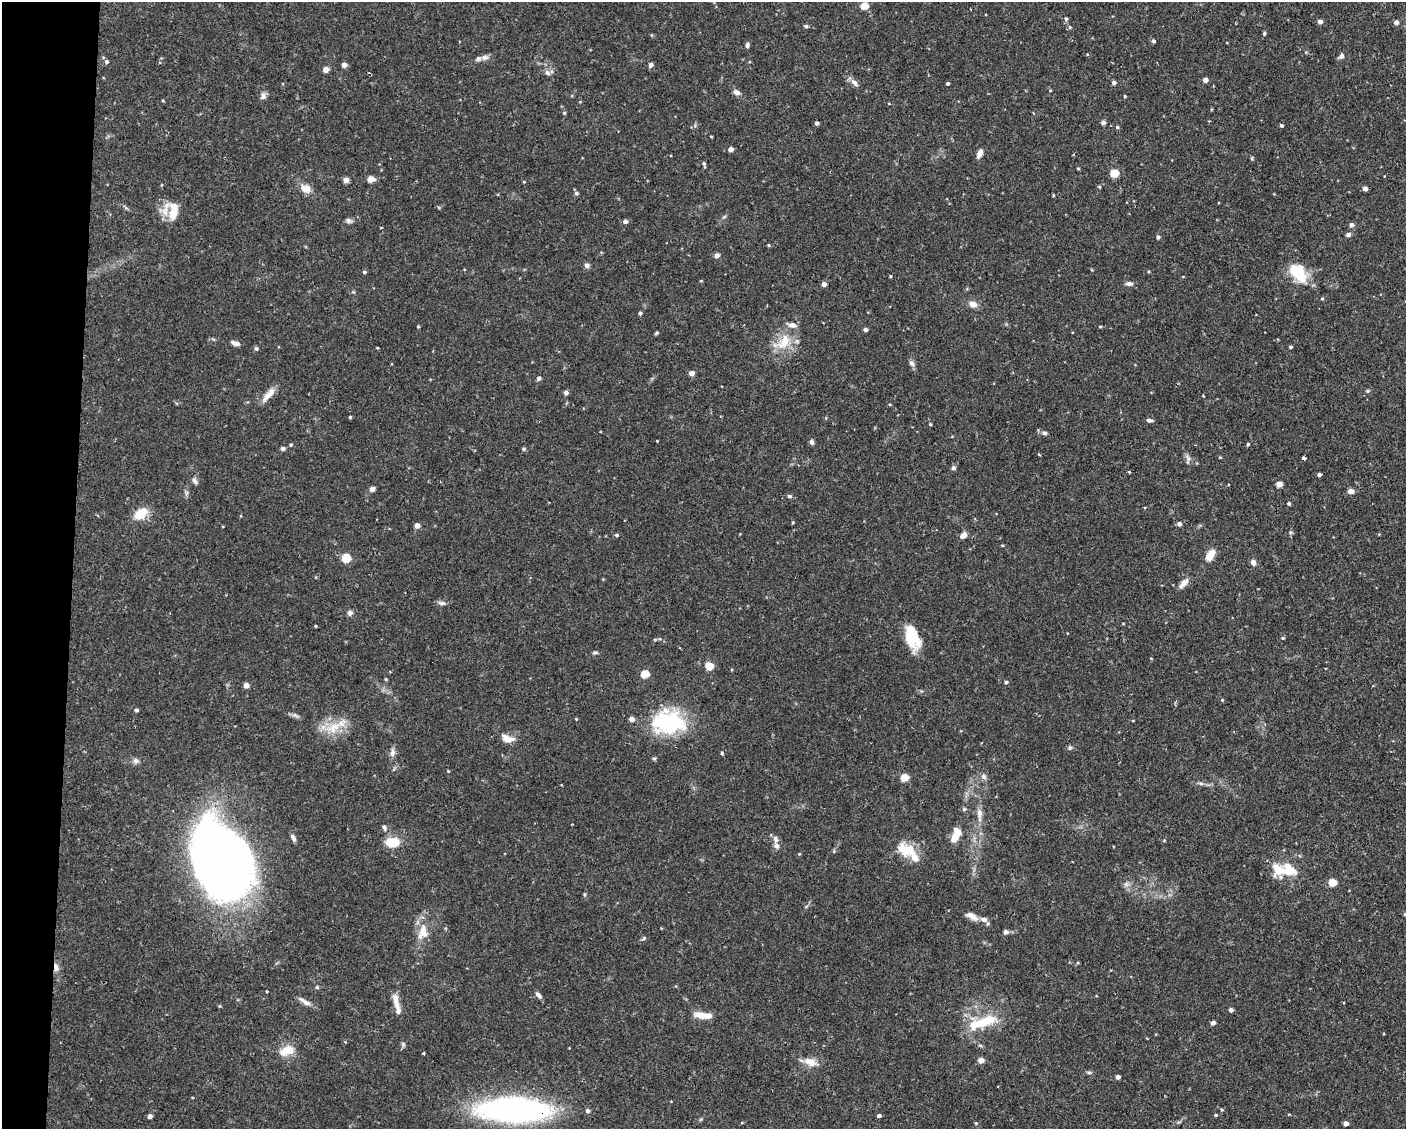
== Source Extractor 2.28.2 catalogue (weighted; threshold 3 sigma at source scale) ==
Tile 7 of 3 x 4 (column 1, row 3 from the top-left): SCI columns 104-1507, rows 1127-2253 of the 4527 x 4506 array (HDU 1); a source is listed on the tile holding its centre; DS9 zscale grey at full resolution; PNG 1408 x 1131 px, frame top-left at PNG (2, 2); no overlay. Shown black and unused: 5% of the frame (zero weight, under 2 of 3 exposures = <1% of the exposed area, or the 3 px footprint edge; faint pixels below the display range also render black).
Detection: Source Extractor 2.28.2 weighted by HDU 2 'WHT'; one run over the whole footprint, this tile lists its part. Background 0.0461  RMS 0.0033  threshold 0.0147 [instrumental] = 3 sigma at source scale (4.5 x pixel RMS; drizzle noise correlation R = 1.50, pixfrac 1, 0.05/0.05 arcsec/px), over >= 5 px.
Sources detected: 193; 3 inside a brighter object's white glare — not listed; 11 inside a brighter listed object's ellipse — not listed separately; the other 179 listed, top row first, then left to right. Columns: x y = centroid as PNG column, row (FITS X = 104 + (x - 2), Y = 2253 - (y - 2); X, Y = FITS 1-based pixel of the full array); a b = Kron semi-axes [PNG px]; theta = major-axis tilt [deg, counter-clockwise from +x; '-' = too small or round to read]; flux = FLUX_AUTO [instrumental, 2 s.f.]
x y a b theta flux
864 6 5 4 - 7.4
1066 19 6 5 - 0.66
1320 21 4 4 - 1.8
1396 22 4 4 - 1.6
806 26 5 4 - 0.65
1070 27 5 4 - 0.47
1264 33 6 4 71 0.38
1154 41 5 4 - 0.67
747 45 7 5 82 0.67
1341 56 5 4 - 1.6
484 58 9 7 2 1.3
107 62 5 5 - 0.73
344 65 4 4 - 2.2
651 65 4 4 - 1.7
326 69 4 4 - 3.4
547 72 8 6 -44 1.1
1205 80 4 4 - 2.1
854 82 13 6 -47 1.5
1114 82 4 4 - 1.2
947 83 3 3 - 0.5
737 92 9 6 -27 1.3
263 96 10 7 87 1.2
1125 96 3 3 - 0.34
889 104 4 3 - 0.23
564 113 5 4 - 0.46
817 123 4 4 - 0.83
1103 123 6 5 - 0.67
1281 125 3 3 - 0.68
1117 127 4 4 - 0.43
711 136 4 2 - 0.26
730 149 4 4 - 2.2
980 153 8 5 67 2.3
704 164 6 3 -71 0.62
1078 169 4 3 - 0.32
1114 173 5 5 - 13
370 179 5 4 - 4.9
346 180 4 4 - 2.3
524 182 4 3 - 0.27
305 188 14 10 -22 2.8
1365 189 4 4 - 1.7
576 193 5 5 - 0.74
1053 195 3 3 - 0.33
173 213 17 11 71 5.6
348 221 9 6 -17 0.89
625 221 5 4 - 1.2
1351 225 5 4 - 1.6
1348 234 5 4 - 0.95
1158 237 4 4 - 0.79
769 245 4 4 - 0.35
717 255 4 4 - 2.2
587 265 7 6 - 0.87
364 272 5 4 - 0.49
1298 273 28 16 -52 10
890 276 4 3 - 0.33
701 281 4 3 - 0.25
824 284 4 4 - 1.8
1129 284 9 5 -4 1.1
1322 298 5 3 - 0.29
973 304 10 8 -16 2.1
640 313 4 4 - 0.64
418 326 4 3 - 0.36
1100 327 4 3 - 0.35
865 329 4 3 - 1
656 333 5 4 - 0.42
784 342 26 14 55 8.4
235 343 10 5 -15 1.5
1290 347 4 4 - 0.52
256 348 6 4 -61 0.53
912 363 10 6 -45 0.92
691 373 4 4 - 2.1
539 378 4 4 - 1.3
1368 391 6 4 21 0.43
566 393 4 4 - 1.3
268 395 23 7 48 3.1
350 417 3 3 - 0.39
1149 420 6 4 -1 1.2
930 424 4 3 - 0.34
1044 433 7 5 -6 0.71
657 441 3 2 - 0.21
812 442 6 5 - 0.91
1248 444 4 4 - 0.42
291 445 4 4 - 0.45
283 449 6 5 - 0.69
524 449 5 5 - 0.44
1039 455 4 2 - 0.31
1220 457 4 3 - 0.27
1304 458 4 3 - 1.7
1188 459 15 5 87 1.1
953 468 6 6 - 0.67
1129 472 4 3 - 0.36
1319 475 4 3 - 0.89
195 481 10 5 -51 0.94
1279 484 4 4 - 4
372 489 4 4 - 2.6
1351 491 4 4 - 3
789 496 5 4 - 0.82
1289 503 4 4 - 0.6
140 514 12 8 40 8.3
793 522 3 3 - 0.35
1179 524 4 4 - 1.3
417 525 4 4 - 2.5
617 535 5 4 - 0.53
963 535 7 5 42 2.4
1002 545 4 3 - 0.29
1210 555 13 7 54 4
346 558 5 5 - 14
1253 562 7 6 - 1.3
1184 583 15 7 47 2.2
442 603 11 5 -9 1
350 613 7 6 - 1
315 626 3 3 - 0.32
912 637 26 13 -68 12
1283 638 5 4 - 0.39
595 653 9 4 0 0.54
709 666 6 5 - 5.3
645 674 5 5 - 9.8
386 679 4 4 - 0.33
1006 682 4 4 - 0.72
246 685 4 4 - 2.6
1222 700 5 5 - 0.37
136 710 4 3 - 0.75
295 715 9 4 -35 0.87
576 719 3 3 - 0.24
668 722 42 29 -1 26
333 728 25 15 31 7.6
507 739 15 9 -17 3.1
1070 748 6 5 - 0.57
392 752 11 7 85 1.4
722 753 4 4 - 0.51
136 761 8 8 - 1.1
448 771 4 3 - 0.31
984 776 8 7 - 1
904 778 5 4 - 8.5
1201 783 8 4 -9 0.75
964 809 5 5 - 0.61
979 814 21 7 -88 2.8
384 827 8 5 -75 0.77
956 835 17 8 67 4.6
293 838 9 5 -61 1.1
776 839 11 6 -85 1.3
392 843 10 8 3 9.1
905 849 24 15 -22 7.7
799 854 4 3 - 0.28
220 865 69 48 -72 280
1289 871 31 15 -15 8.6
1332 883 5 5 - 9.1
1126 884 7 6 - 0.98
1405 914 5 4 - 0.58
972 916 17 7 -29 2.3
423 932 23 13 81 5.8
1005 932 6 5 - 1.2
644 938 7 4 33 0.48
56 967 12 5 -85 1.5
317 987 5 4 - 0.43
538 995 9 5 -51 1.2
305 1002 19 6 -33 1.8
219 1006 5 3 - 0.29
398 1009 25 8 -79 2.7
1231 1010 4 4 - 1.1
700 1015 15 8 -16 3.5
985 1021 30 14 13 9.8
1213 1023 4 4 - 1.3
287 1051 20 11 18 5.1
423 1053 3 3 - 0.36
981 1060 5 4 - 2.9
810 1062 17 9 -20 3.5
1089 1072 8 4 7 0.54
1118 1077 4 4 - 1.6
515 1109 61 20 -1 100
1221 1110 4 4 - 0.5
587 1111 5 4 - 1.1
1289 1114 4 3 - 0.23
1216 1115 4 3 - 0.39
150 1116 4 4 - 1.5
879 1116 4 3 - 0.89
701 1119 6 4 18 0.39
742 1123 4 2 - 0.23
976 1123 4 3 - 0.28
1346 1123 4 4 - 1.8
Overlapping masked pixels (flux is a lower limit): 2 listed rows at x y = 56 967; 515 1109
Isophote crosses this tile's border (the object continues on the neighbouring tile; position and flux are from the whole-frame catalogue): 1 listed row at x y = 1405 914